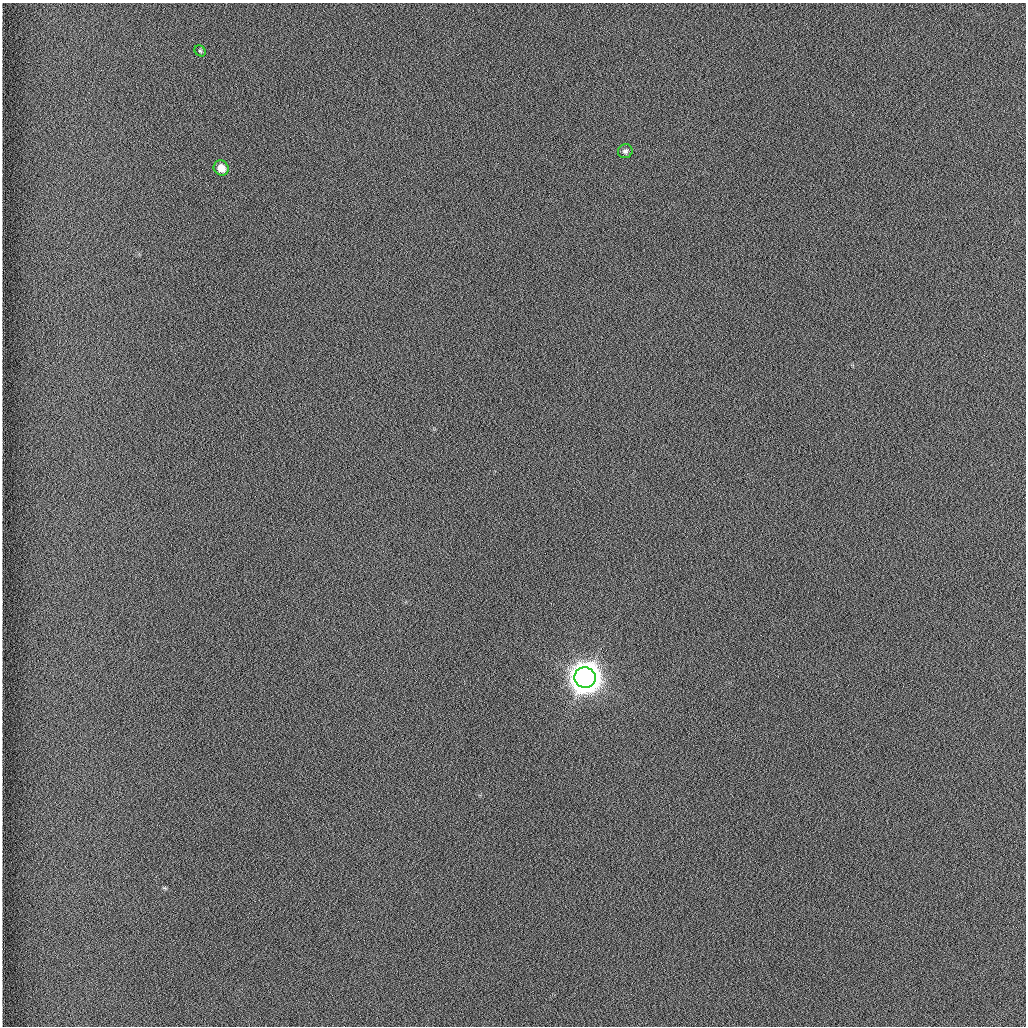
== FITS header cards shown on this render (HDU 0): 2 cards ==
NAXIS1  =                 1024 /fastest changing axis
NAXIS2  =                 1024 /next to fastest changing axis

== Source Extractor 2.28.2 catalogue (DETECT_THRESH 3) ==
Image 1024 x 1024 px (HDU 0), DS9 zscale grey, 1 PNG px = 1 image px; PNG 1028 x 1028 px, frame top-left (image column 1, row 1024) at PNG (2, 3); each listed source drawn as its Kron ellipse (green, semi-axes under 4 px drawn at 4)
Background 1260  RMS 5.9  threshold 17.7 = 3 sigma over >= 5 px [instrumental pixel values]
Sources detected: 4; all 4 listed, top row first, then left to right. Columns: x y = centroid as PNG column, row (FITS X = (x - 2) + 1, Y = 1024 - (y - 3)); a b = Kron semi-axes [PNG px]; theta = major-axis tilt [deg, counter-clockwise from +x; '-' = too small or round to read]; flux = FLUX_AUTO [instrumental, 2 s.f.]
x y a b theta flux
200 51 6 5 - 5.7e+02
625 151 7 7 - 1.2e+03
221 168 8 7 - 3.8e+03
585 678 10 10 - 1.1e+06